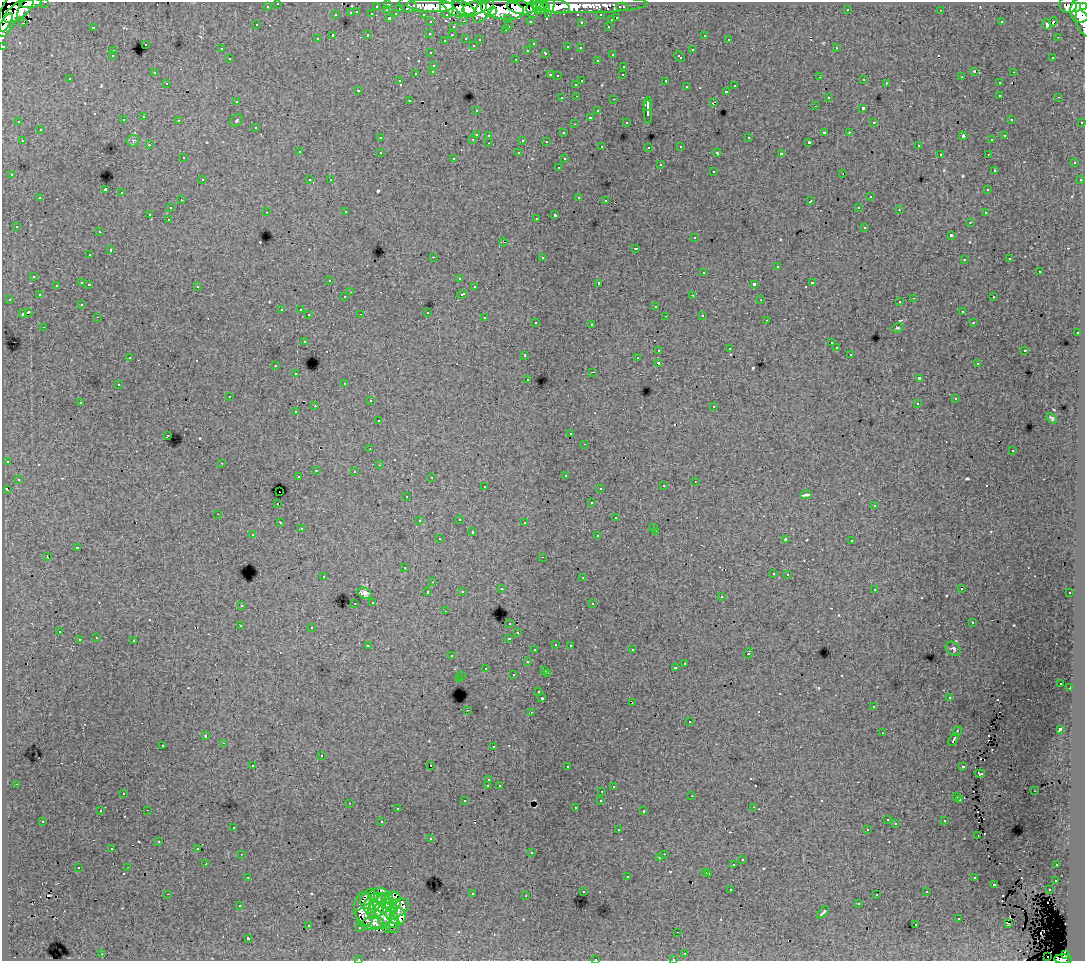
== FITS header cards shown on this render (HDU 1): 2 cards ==
NAXIS1  =                 1083
NAXIS2  =                  959

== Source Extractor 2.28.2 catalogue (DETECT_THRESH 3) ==
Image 1083 x 959 px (HDU 1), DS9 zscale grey, 1 PNG px = 1 image px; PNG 1087 x 963 px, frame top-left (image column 1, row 959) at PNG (2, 2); each listed source drawn as its Kron ellipse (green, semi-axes under 4 px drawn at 4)
Background 103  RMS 0.85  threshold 2.56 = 3 sigma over >= 5 px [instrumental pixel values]
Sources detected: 592; of the 592, the 500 brightest by FLUX_AUTO listed and drawn (92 fainter detections omitted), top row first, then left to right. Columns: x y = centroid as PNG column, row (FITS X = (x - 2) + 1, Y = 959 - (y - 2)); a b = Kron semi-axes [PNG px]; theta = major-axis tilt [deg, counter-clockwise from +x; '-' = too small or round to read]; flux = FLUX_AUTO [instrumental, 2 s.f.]
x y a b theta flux
45 2 3 2 - 2700
31 3 10 4 8 56000
278 3 3 3 - 2400
388 4 3 3 - 4300
408 5 9 7 -25 19000
447 5 12 7 88 130000
590 5 58 8 1 180000
1068 5 8 8 - 110000
267 6 3 3 - 1500
376 6 3 2 - 2200
430 6 23 6 -2 230000
539 6 8 5 -2 100000
556 6 14 7 -13 140000
1084 6 4 3 - 71000
454 7 12 7 -36 170000
550 7 11 4 76 84000
622 7 6 3 0 3500
400 8 3 3 - 860
464 8 13 6 -30 190000
475 8 12 6 9 250000
521 8 14 6 -10 270000
545 8 6 4 83 65000
503 9 22 9 -8 500000
848 9 3 2 - 86
19 10 18 7 37 220000
387 10 3 2 - 200
484 10 15 7 55 150000
532 10 8 5 -84 160000
941 10 3 2 - 110
1081 10 13 10 75 420000
492 11 4 3 - 44000
538 11 4 3 - 71000
357 12 3 3 - 470
351 13 3 3 - 830
372 14 3 3 - 1200
396 14 4 3 - 970
423 14 3 2 - 1600
8 15 23 8 71 320000
336 15 3 3 - 480
601 15 3 3 - 1800
390 18 3 3 - 1500
508 18 3 3 - 1100
617 18 3 3 - 590
611 20 3 3 - 310
464 21 3 2 - 430
530 21 3 3 - 1500
431 22 3 3 - 2200
581 22 3 3 - 210
1001 22 3 3 - 100
1053 22 4 4 - 500
6 23 11 3 58 160000
23 23 3 3 - 160
1084 23 14 6 -68 59000
1046 24 5 3 - 240
257 25 3 3 - 130
509 26 3 2 - 490
608 26 3 2 - 470
93 27 3 3 - 850
453 27 3 3 - 370
505 30 3 3 - 300
430 33 3 3 - 190
368 35 3 3 - 540
452 35 3 2 - 180
704 35 3 3 - 240
333 36 3 3 - 1800
1057 37 2 2 - 79
466 38 3 3 - 400
317 39 3 3 - 260
729 39 3 2 - 110
445 40 3 3 - 98
480 40 3 3 - 170
145 44 3 3 - 450
533 44 3 3 - 190
473 45 3 3 - 200
3 46 3 3 - 5300
568 47 3 3 - 440
580 48 3 3 - 300
836 48 3 2 - 310
221 49 3 3 - 230
528 50 3 3 - 160
692 50 3 3 - 480
113 51 3 3 - 360
431 53 3 3 - 230
546 53 4 3 - 500
612 54 3 3 - 350
112 56 3 3 - 220
679 57 6 3 -43 440
1053 57 3 3 - 230
230 59 3 3 - 310
516 59 3 2 - 570
597 60 3 3 - 240
434 65 3 3 - 470
624 66 3 3 - 370
433 71 3 3 - 410
975 71 3 3 - 1800
1013 72 3 2 - 290
154 73 3 3 - 170
416 73 3 3 - 470
550 75 3 2 - 470
623 75 3 2 - 110
557 76 3 3 - 140
820 77 3 2 - 76
962 77 3 2 - 88
70 79 3 3 - 240
864 80 3 2 - 160
400 81 3 3 - 160
582 81 3 3 - 750
666 81 4 3 - 1300
167 83 3 3 - 230
886 83 3 2 - 200
999 83 3 3 - 480
576 84 3 3 - 310
735 86 3 3 - 400
686 87 3 3 - 280
358 90 3 3 - 130
726 91 3 3 - 480
1000 95 3 3 - 410
577 96 3 2 - 330
828 97 3 3 - 430
1059 97 3 2 - 230
562 98 3 2 - 260
614 99 3 2 - 520
409 100 3 2 - 300
236 101 3 2 - 130
713 103 4 2 - 720
648 104 7 2 86 3200
815 106 3 2 - 180
863 108 3 3 - 1500
476 110 3 3 - 200
598 111 3 3 - 330
648 112 12 4 -87 2500
144 117 3 3 - 360
590 117 3 3 - 1400
1011 119 3 3 - 200
123 120 3 3 - 320
179 120 3 2 - 280
236 120 7 5 45 95
19 122 3 3 - 160
626 122 3 3 - 240
874 122 3 3 - 130
1082 122 3 3 - 720
574 124 3 2 - 140
256 127 3 3 - 310
40 130 3 3 - 480
824 132 4 3 - 710
849 132 3 2 - 230
563 133 3 3 - 200
476 134 3 3 - 1100
489 135 3 3 - 240
963 136 4 3 - 640
1005 136 3 3 - 280
380 138 3 3 - 280
749 138 3 3 - 610
473 139 3 3 - 330
523 140 3 3 - 940
992 140 3 3 - 210
22 141 3 2 - 410
133 141 6 6 - 130
546 141 3 3 - 120
809 142 3 3 - 93
489 143 3 2 - 210
149 145 3 2 - 150
602 146 3 3 - 240
681 146 3 3 - 280
918 146 3 3 - 350
649 147 3 3 - 220
299 152 3 3 - 410
380 152 3 3 - 310
519 153 3 3 - 380
717 153 4 3 - 170
781 154 4 3 - 2400
940 154 3 3 - 170
988 154 3 2 - 160
183 158 3 3 - 200
454 158 3 3 - 160
564 159 3 3 - 200
1074 163 3 3 - 380
660 165 3 3 - 590
559 167 3 2 - 330
994 170 3 3 - 210
713 171 3 3 - 370
843 173 3 2 - 150
12 175 3 3 - 370
202 180 3 3 - 370
310 180 3 3 - 290
330 180 3 2 - 110
1080 180 3 3 - 290
105 190 4 3 - 8700
988 190 3 3 - 330
122 193 3 3 - 500
579 197 3 3 - 510
870 197 3 3 - 400
40 198 3 3 - 360
181 200 3 2 - 270
606 200 3 2 - 200
810 201 4 3 - 850
859 207 3 2 - 280
170 208 3 3 - 340
899 210 2 2 - 120
266 212 3 2 - 180
346 212 3 2 - 300
985 213 3 3 - 310
150 214 3 3 - 1400
555 215 4 3 - 1800
536 218 3 2 - 130
168 219 3 2 - 250
970 222 3 2 - 180
16 226 3 3 - 190
865 227 3 3 - 430
99 232 3 2 - 300
951 235 4 3 - 1400
695 238 3 3 - 300
503 242 4 2 - 84
635 248 3 3 - 640
110 250 3 3 - 800
90 255 3 3 - 270
433 257 3 2 - 760
542 257 3 3 - 550
1010 259 3 3 - 110
964 260 3 3 - 220
777 267 3 3 - 740
704 272 3 3 - 500
1039 272 3 3 - 720
34 276 3 3 - 290
459 278 3 3 - 160
330 280 3 2 - 270
82 283 3 3 - 830
599 283 3 3 - 2000
812 283 3 3 - 720
89 284 3 2 - 250
754 284 4 3 - 1800
56 285 3 3 - 280
197 286 3 3 - 370
474 287 3 3 - 200
350 292 3 2 - 110
462 294 5 3 - 620
39 295 3 3 - 260
693 295 3 2 - 250
345 297 3 3 - 260
993 297 3 2 - 280
914 298 3 2 - 610
9 299 3 2 - 220
761 300 3 2 - 98
900 302 3 3 - 320
82 304 3 3 - 190
656 306 3 3 - 420
281 310 3 2 - 99
300 310 3 3 - 250
962 311 3 3 - 280
28 312 4 3 - 1800
427 312 3 3 - 680
22 314 4 3 - 930
361 314 3 2 - 93
309 315 3 3 - 410
702 315 3 3 - 300
665 316 3 2 - 110
98 317 3 2 - 230
485 318 3 3 - 610
767 320 3 2 - 130
536 322 3 3 - 250
974 323 3 3 - 340
592 324 3 3 - 1600
44 327 3 2 - 240
897 328 6 4 13 77
1077 333 3 2 - 330
304 341 3 3 - 360
831 343 3 3 - 170
836 348 3 3 - 190
729 349 3 3 - 87
659 350 4 3 - 980
1025 350 3 3 - 530
850 354 3 3 - 170
525 355 3 3 - 490
130 357 3 3 - 95
637 358 3 2 - 80
658 363 4 3 - 2000
977 364 3 3 - 150
276 366 3 3 - 460
593 372 3 2 - 710
296 374 3 3 - 240
919 378 4 3 - 2800
528 379 3 3 - 240
345 383 3 3 - 270
118 385 3 3 - 360
229 397 3 2 - 98
955 399 3 3 - 150
370 401 3 2 - 300
80 402 3 3 - 250
917 404 3 3 - 190
315 406 2 2 - 620
714 406 3 3 - 320
296 412 3 3 - 210
1051 418 6 4 -45 110
378 421 3 3 - 190
571 434 3 3 - 220
168 435 3 2 - 300
585 444 3 2 - 200
370 449 3 2 - 120
1013 451 3 3 - 220
7 461 3 3 - 210
222 463 3 2 - 160
379 465 3 2 - 92
316 470 3 2 - 460
354 471 3 2 - 120
565 475 3 3 - 230
298 477 3 3 - 310
431 477 3 3 - 290
18 479 3 3 - 260
695 481 2 2 - 120
485 486 3 2 - 310
663 486 3 3 - 360
600 488 3 3 - 200
7 490 4 3 - 300
279 492 3 2 - 430
806 495 5 3 - 300
407 496 3 3 - 180
278 503 3 2 - 670
591 503 3 3 - 240
874 506 3 3 - 220
218 514 3 2 - 390
616 518 3 3 - 410
459 519 3 3 - 420
419 521 3 3 - 200
525 522 3 3 - 220
280 523 3 3 - 380
654 527 3 3 - 130
301 529 3 3 - 150
656 531 3 2 - 410
472 532 3 3 - 690
253 535 3 2 - 270
598 536 3 3 - 450
439 539 3 3 - 300
786 540 3 3 - 79
852 541 3 3 - 420
77 548 4 3 - 1100
47 557 3 2 - 930
543 557 3 2 - 220
404 568 3 3 - 140
773 573 3 3 - 300
788 574 3 3 - 330
323 577 3 3 - 100
582 578 3 3 - 380
433 582 3 2 - 110
501 589 3 3 - 340
874 589 3 3 - 300
961 589 3 2 - 77
462 591 3 3 - 250
428 592 3 3 - 350
365 593 7 5 -26 240
1070 593 3 3 - 280
721 597 3 3 - 320
373 602 3 3 - 350
355 603 3 2 - 270
593 603 3 2 - 300
241 605 3 3 - 370
445 611 3 2 - 160
510 623 3 3 - 370
972 623 3 2 - 120
240 626 3 3 - 140
312 627 3 3 - 330
59 632 3 2 - 290
518 633 3 3 - 190
96 638 3 3 - 320
509 638 4 3 - 670
79 640 3 3 - 580
134 641 3 3 - 920
556 644 3 3 - 230
570 645 3 2 - 310
368 646 4 3 - 390
953 649 8 6 -38 150
535 650 3 3 - 300
632 650 3 2 - 350
748 653 5 3 - 910
451 656 3 2 - 160
527 662 3 3 - 460
685 663 3 2 - 300
485 668 3 3 - 270
675 668 3 3 - 1100
545 670 3 3 - 370
547 673 3 2 - 490
513 675 3 3 - 330
462 676 3 2 - 330
459 679 3 3 - 1500
1061 683 3 3 - 180
1070 688 2 2 - 320
539 692 3 3 - 160
542 698 3 3 - 2100
949 698 3 2 - 190
632 702 3 2 - 86
873 707 3 2 - 220
467 710 2 2 - 330
531 712 3 2 - 410
689 722 3 3 - 450
1060 729 4 3 - 2700
957 731 5 3 - 1100
882 733 3 2 - 120
206 736 3 3 - 630
953 739 7 3 59 1400
224 743 3 2 - 410
163 745 3 3 - 340
493 746 3 2 - 130
321 756 3 3 - 620
253 765 3 3 - 330
430 765 3 2 - 460
963 766 4 3 - 790
567 767 3 2 - 230
980 774 5 3 - 150
489 780 3 3 - 210
16 784 3 2 - 270
499 785 3 3 - 200
488 786 3 3 - 1400
613 786 3 3 - 210
602 791 3 2 - 290
1034 791 3 2 - 180
123 793 3 2 - 260
692 796 3 2 - 79
957 797 3 3 - 200
960 799 3 3 - 250
601 800 3 3 - 270
465 801 3 3 - 310
349 803 3 2 - 320
753 807 3 2 - 220
575 808 3 3 - 150
397 809 3 3 - 250
147 810 3 2 - 510
100 811 3 3 - 320
644 811 3 2 - 95
887 820 3 3 - 240
43 821 3 3 - 290
945 821 3 3 - 450
382 822 3 3 - 1500
896 824 3 3 - 100
233 827 3 3 - 240
867 829 3 2 - 170
618 830 3 2 - 180
978 835 3 2 - 77
431 839 3 3 - 230
159 842 3 3 - 170
198 848 3 3 - 120
112 849 3 3 - 100
531 853 3 3 - 170
242 854 3 2 - 250
664 854 2 2 - 280
660 858 3 3 - 180
742 860 3 3 - 310
206 864 3 2 - 200
734 864 3 3 - 850
1057 865 3 3 - 280
128 867 3 2 - 300
78 868 3 3 - 380
706 872 3 3 - 540
709 873 3 3 - 430
248 877 3 2 - 180
627 877 3 3 - 680
974 878 3 3 - 350
1056 880 3 3 - 310
995 884 3 3 - 720
731 890 3 2 - 180
1049 890 3 2 - 300
583 891 3 3 - 350
927 892 3 3 - 200
167 894 3 2 - 1000
472 894 3 3 - 360
379 895 10 7 3 1000
877 895 3 3 - 140
526 896 3 2 - 190
368 897 9 6 49 650
392 898 8 6 17 260
385 902 10 6 -48 1300
373 903 12 7 51 1700
395 904 5 4 - 670
859 904 3 2 - 84
240 906 3 3 - 250
380 906 16 8 46 2400
391 908 7 4 -26 740
400 908 11 7 43 1800
364 910 17 10 -85 2900
823 912 7 3 45 140
391 914 12 5 -57 1900
398 917 8 7 - 1400
373 918 18 9 -18 1900
959 918 3 3 - 480
386 919 17 8 -51 2600
373 923 11 6 5 1100
393 923 6 4 6 820
1008 923 3 2 - 83
308 925 3 3 - 310
916 925 3 2 - 230
360 927 3 3 - 220
387 929 4 3 - 120
678 932 3 2 - 85
248 938 3 3 - 1800
685 953 3 2 - 210
102 954 3 2 - 350
1065 955 4 3 - 43000
1048 956 2 2 - 270
358 959 3 2 - 200
595 959 3 2 - 430
673 959 3 2 - 140
1063 959 9 4 0 90000
At the frame edge (FLAGS 8, measured only in part): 11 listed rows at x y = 45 2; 31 3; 278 3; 1084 6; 6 23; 1084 23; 3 46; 358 959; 595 959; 673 959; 1063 959
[92 fainter detections neither listed nor drawn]